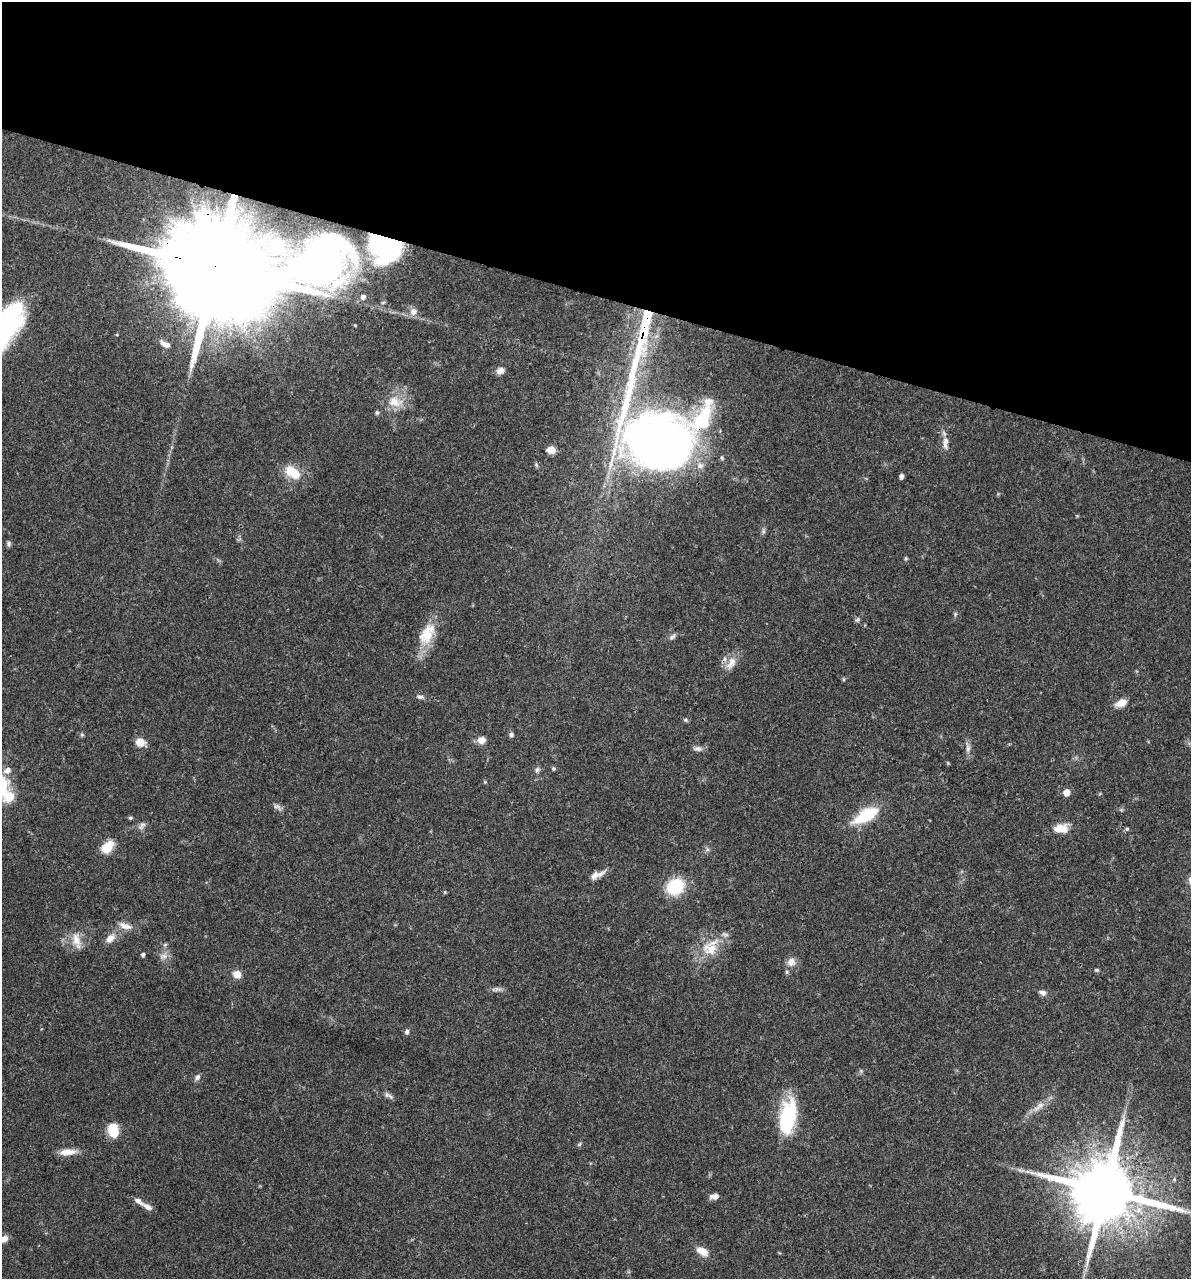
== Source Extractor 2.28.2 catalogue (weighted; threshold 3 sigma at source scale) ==
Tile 2 of 4 x 4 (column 2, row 1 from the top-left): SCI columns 1438-2626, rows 3833-5109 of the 5129 x 5114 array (HDU 1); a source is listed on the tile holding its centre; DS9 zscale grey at full resolution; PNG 1193 x 1281 px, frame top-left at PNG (2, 2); no overlay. Shown black and unused: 23% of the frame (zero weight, under 3 of 4 exposures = <1% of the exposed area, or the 3 px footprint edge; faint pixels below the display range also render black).
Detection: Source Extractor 2.28.2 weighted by HDU 2 'WHT'; one run over the whole footprint, this tile lists its part. Background 0.0744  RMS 0.0033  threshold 0.0147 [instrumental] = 3 sigma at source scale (4.5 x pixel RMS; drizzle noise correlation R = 1.50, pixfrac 1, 0.05/0.05 arcsec/px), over >= 5 px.
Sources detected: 81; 1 too faint to see at this stretch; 3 inside a brighter object's white glare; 1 cosmic-ray / hot-pixel residue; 1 long thin detection or spike segment (spike, bleed or trail) — not listed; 4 inside a brighter listed object's ellipse — not listed separately; the other 71 listed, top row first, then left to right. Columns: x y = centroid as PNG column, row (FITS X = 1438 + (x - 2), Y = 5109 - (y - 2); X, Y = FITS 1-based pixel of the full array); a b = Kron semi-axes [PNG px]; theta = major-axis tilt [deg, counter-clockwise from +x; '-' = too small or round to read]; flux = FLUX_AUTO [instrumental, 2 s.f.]
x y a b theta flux
382 242 28 22 78 58
277 245 6 6 - 20
214 267 50 21 -16 14000
363 297 8 7 - 1.4
413 312 10 9 - 2.1
165 344 14 7 -29 2
501 371 10 7 18 1.9
395 402 23 14 -14 6.1
377 413 6 5 - 0.55
659 441 60 48 -11 250
945 443 19 8 88 2.5
551 450 9 7 -11 2.7
293 472 22 13 -35 7
901 476 5 4 - 1.3
9 544 7 5 80 0.73
906 558 5 4 - 0.42
955 614 6 4 49 0.46
857 620 8 5 27 0.69
426 635 28 19 66 8.8
672 637 11 5 42 1
731 663 19 10 62 3.5
844 679 6 3 71 0.37
420 696 9 6 -9 1
1121 703 13 8 23 3.4
685 720 6 5 - 0.52
82 735 6 4 -1 0.47
511 735 6 5 - 0.84
481 740 10 9 - 2.2
140 742 9 8 - 4.3
698 748 11 7 -7 1.3
968 748 13 6 -87 1.6
553 768 5 4 - 0.56
7 770 10 8 36 2
537 770 7 6 - 0.85
1067 792 5 5 - 5.3
9 797 6 6 - 14
277 807 12 6 -32 1.1
866 815 24 10 31 17
130 818 5 5 - 0.47
142 826 13 7 53 1.2
1061 828 16 10 1 5.2
1127 829 5 4 - 0.6
108 847 15 9 45 6.5
707 850 7 4 19 0.61
601 874 15 6 40 1.8
675 887 17 14 33 15
125 926 19 8 -16 2.8
110 938 13 8 46 2.9
77 940 24 10 -75 4.1
711 949 21 19 29 8.1
143 955 4 4 - 0.9
163 956 12 9 20 1.9
791 962 12 11 - 2.4
1096 970 6 5 - 0.44
237 974 8 7 - 3.4
496 989 15 6 3 1.2
1042 993 10 7 -22 1.3
407 1032 6 5 - 0.84
197 1077 8 6 57 1.1
386 1095 9 7 -46 1.1
1039 1106 21 7 38 3.1
787 1121 36 16 90 22
113 1131 15 11 -78 7.4
579 1144 7 4 38 0.54
68 1152 22 8 4 3.6
1174 1179 5 5 - 0.46
1105 1191 21 17 -15 3700
714 1196 9 6 3 2.1
139 1201 15 6 -38 1.7
4 1239 8 6 37 2.1
702 1251 17 9 -28 3.3
Overlapping masked pixels (flux is a lower limit): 4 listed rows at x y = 382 242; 214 267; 659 441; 1105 1191
Isophote crosses this tile's border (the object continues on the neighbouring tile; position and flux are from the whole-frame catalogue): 1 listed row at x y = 4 1239